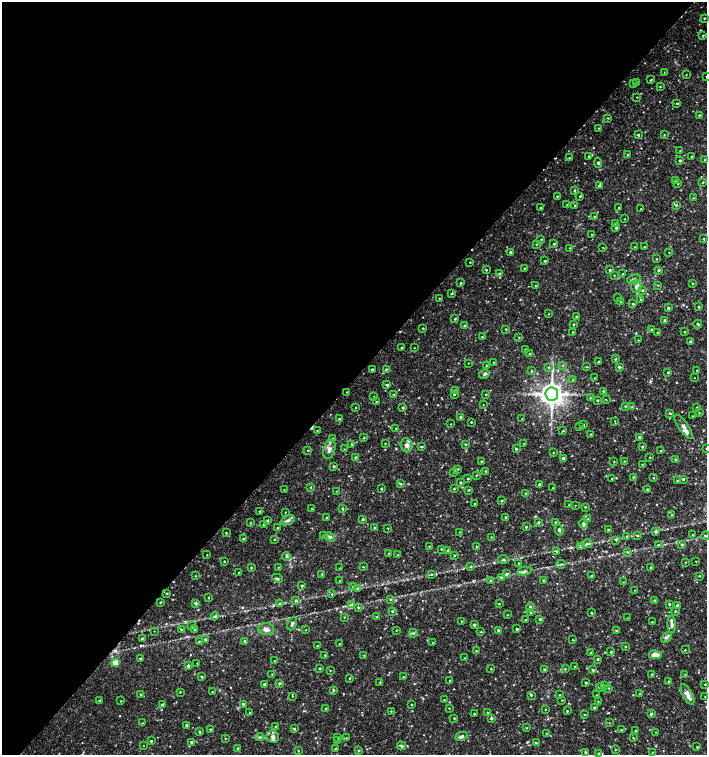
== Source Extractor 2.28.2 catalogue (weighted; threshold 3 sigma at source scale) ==
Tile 5 of 4 x 4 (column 1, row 2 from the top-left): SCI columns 225-1634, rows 3013-4518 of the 6023 x 6029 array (HDU 1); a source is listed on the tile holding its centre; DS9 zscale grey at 2 x 2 block average (1 PNG px = mean of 2 x 2 image px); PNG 709 x 757 px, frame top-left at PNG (2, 2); each listed source drawn as its Kron ellipse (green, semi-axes under 4 px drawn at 4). Shown black and unused: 50% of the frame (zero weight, under 2 of 3 exposures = <1% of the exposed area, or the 3 px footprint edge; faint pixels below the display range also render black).
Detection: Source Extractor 2.28.2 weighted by HDU 2 'WHT'; one run over the whole footprint, this tile lists its part. Background 0.0327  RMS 0.004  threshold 0.0181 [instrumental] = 3 sigma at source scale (4.5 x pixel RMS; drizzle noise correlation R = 1.50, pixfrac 1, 0.0396/0.0396 arcsec/px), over >= 5 px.
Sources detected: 452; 3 cosmic-ray / hot-pixel residue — neither listed nor drawn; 1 coinciding with a brighter row at this scale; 7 inside a brighter listed object's ellipse — not listed separately; the other 441 listed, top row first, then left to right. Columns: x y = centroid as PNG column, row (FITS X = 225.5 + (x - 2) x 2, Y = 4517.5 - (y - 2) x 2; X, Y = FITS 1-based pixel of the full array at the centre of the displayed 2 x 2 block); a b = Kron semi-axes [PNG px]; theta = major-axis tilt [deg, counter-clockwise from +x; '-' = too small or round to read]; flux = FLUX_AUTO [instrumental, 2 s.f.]
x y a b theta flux
704 18 2 2 - 0.9
703 35 2 2 - 0.65
664 73 3 2 - 0.46
686 75 2 2 - 0.3
706 77 2 2 - 0.54
650 80 2 2 - 1.3
637 82 2 2 - 0.55
633 83 2 2 - 0.57
660 86 3 2 - 0.53
637 97 2 2 - 0.48
677 103 3 2 - 0.85
699 115 3 2 - 0.71
608 118 3 2 - 0.54
598 128 2 2 - 0.42
638 135 3 3 - 0.9
664 135 3 2 - 0.52
680 150 3 2 - 0.35
628 155 4 3 - 1.2
588 156 3 2 - 0.63
692 156 2 2 - 0.54
569 158 2 2 - 0.56
680 160 3 2 - 1
704 160 3 2 - 0.59
598 163 5 3 - 1.1
675 180 4 2 - 0.58
703 182 2 2 - 0.56
678 184 2 2 - 0.47
599 186 4 3 - 1.7
574 191 3 2 - 0.86
557 196 2 2 - 0.54
580 196 3 3 - 0.8
693 198 3 2 - 0.51
567 205 2 2 - 0.36
575 205 3 2 - 0.81
676 205 3 2 - 0.87
619 207 2 2 - 0.94
541 208 3 2 - 0.75
640 209 2 2 - 0.32
595 217 3 2 - 0.71
625 219 2 2 - 0.37
616 224 3 2 - 0.67
616 228 3 2 - 0.86
592 235 2 2 - 0.46
541 239 3 2 - 0.6
704 239 3 2 - 0.69
536 244 2 2 - 0.52
554 244 4 3 - 1.1
603 247 2 2 - 0.44
635 247 3 2 - 0.51
644 247 2 2 - 0.92
570 248 3 2 - 0.43
510 252 2 2 - 1.2
669 253 2 2 - 0.36
656 259 2 2 - 0.47
545 261 3 2 - 0.78
470 262 2 2 - 0.49
524 268 3 2 - 0.41
486 270 2 2 - 0.63
610 270 3 2 - 0.97
659 270 4 3 - 1.4
500 273 4 2 - 0.83
623 274 3 2 - 0.66
614 275 2 2 - 0.45
634 279 7 4 14 2.2
461 283 2 2 - 0.76
693 283 2 2 - 0.56
658 285 2 2 - 0.48
535 286 2 2 - 0.43
636 287 6 5 - 3.1
642 290 3 2 - 0.89
452 293 3 3 - 0.91
439 298 2 2 - 0.43
618 298 2 2 - 0.46
641 299 3 2 - 0.65
620 302 2 2 - 0.32
633 304 3 2 - 0.74
699 307 3 2 - 0.73
668 308 3 2 - 1.5
548 314 3 2 - 0.37
576 317 3 2 - 0.73
455 319 3 2 - 0.87
665 320 3 2 - 0.85
574 324 2 2 - 0.81
698 324 4 2 - 0.83
465 325 3 3 - 1
423 328 2 2 - 0.68
506 329 3 2 - 0.57
651 329 3 2 - 0.76
572 332 3 2 - 0.45
657 332 2 2 - 0.41
685 332 2 2 - 0.6
482 337 3 3 - 0.72
519 337 3 2 - 0.53
638 340 2 2 - 0.4
691 341 3 3 - 1.1
402 348 4 2 - 0.74
414 348 2 2 - 0.35
525 349 2 2 - 0.6
529 354 2 2 - 0.48
616 359 3 2 - 0.79
494 362 3 2 - 0.55
599 362 3 2 - 0.93
468 363 2 2 - 0.34
486 365 2 2 - 0.5
563 365 3 2 - 0.64
549 367 4 2 - 0.81
587 367 3 2 - 0.52
619 367 3 2 - 1.4
372 369 3 2 - 0.82
386 369 3 3 - 0.88
697 370 2 2 - 0.47
531 371 3 2 - 0.62
668 372 2 2 - 1
484 374 5 4 - 2.1
595 378 2 2 - 0.41
694 378 2 2 - 0.28
573 380 3 2 - 0.54
387 385 4 3 - 1.5
455 390 3 3 - 0.7
603 391 3 2 - 0.73
347 392 3 2 - 0.45
394 394 2 2 - 0.43
454 394 3 2 - 0.87
486 394 3 2 - 0.56
552 394 6 6 - 720
374 397 3 2 - 0.48
590 398 3 2 - 0.51
606 399 2 2 - 0.73
597 400 3 3 - 0.96
376 402 2 2 - 0.73
483 405 3 2 - 0.34
625 406 2 2 - 0.54
632 406 3 2 - 0.5
356 407 2 2 - 0.45
697 407 3 2 - 0.61
403 408 3 3 - 1.1
670 413 4 2 - 0.79
699 413 3 2 - 0.51
693 416 2 2 - 0.4
461 417 4 2 - 1.5
339 419 2 2 - 0.91
522 419 2 2 - 0.38
615 421 2 2 - 0.44
471 422 2 2 - 0.62
451 424 2 2 - 0.36
583 425 3 3 - 1.2
580 427 2 2 - 0.55
684 427 14 5 -55 4.5
396 428 3 2 - 0.41
317 431 3 2 - 0.54
563 431 3 2 - 0.61
591 434 3 2 - 0.57
639 437 3 3 - 1.3
333 438 2 2 - 0.44
364 438 3 2 - 0.58
385 443 2 2 - 0.43
352 444 3 3 - 0.88
465 444 3 2 - 0.74
524 444 3 2 - 0.39
407 445 7 6 - 4.6
421 446 3 3 - 0.94
642 447 3 2 - 0.95
706 448 2 2 - 0.48
329 449 10 5 76 5
344 449 3 2 - 0.36
516 449 3 2 - 0.93
308 450 3 2 - 0.6
661 451 4 3 - 1.1
553 452 3 2 - 0.43
356 457 4 3 - 0.89
650 457 2 2 - 0.5
563 458 4 3 - 2
675 459 2 2 - 0.57
481 461 3 2 - 0.77
624 461 3 2 - 0.48
614 462 3 2 - 0.51
642 464 3 2 - 0.49
333 466 3 2 - 0.92
458 469 3 2 - 0.72
486 471 4 2 - 0.61
454 472 3 3 - 0.84
476 475 3 2 - 0.53
633 477 2 2 - 0.58
468 478 2 2 - 0.73
653 478 3 2 - 0.64
612 479 2 2 - 1.8
683 479 3 2 - 1
677 481 2 2 - 0.9
460 483 3 3 - 0.87
400 484 4 2 - 0.97
539 484 3 2 - 1.3
311 487 2 2 - 0.94
381 488 3 2 - 0.9
553 488 2 2 - 0.36
454 489 3 2 - 0.61
647 489 2 2 - 1
284 490 2 2 - 0.47
469 490 3 2 - 0.5
336 491 2 2 - 0.37
526 493 3 2 - 0.46
501 501 3 2 - 0.78
474 503 2 2 - 0.41
569 505 2 2 - 0.51
575 505 2 2 - 0.31
585 507 2 2 - 0.6
312 508 3 2 - 0.44
342 509 4 3 - 1.2
260 511 3 2 - 0.76
285 512 3 2 - 0.47
671 514 3 2 - 0.69
326 517 2 2 - 0.51
505 517 2 2 - 0.79
363 519 3 3 - 1.1
588 519 3 2 - 0.54
288 520 8 4 20 2.9
268 521 2 2 - 1
538 522 3 3 - 0.99
555 522 3 3 - 0.67
250 523 3 2 - 0.7
263 524 2 2 - 0.66
583 524 5 4 - 2.1
526 527 3 2 - 0.73
278 528 3 2 - 0.88
375 528 3 3 - 1.1
388 528 2 2 - 0.51
559 530 5 4 - 2.3
608 530 2 2 - 0.92
459 532 2 2 - 0.35
656 532 3 3 - 2.1
226 533 3 2 - 0.6
638 535 3 2 - 0.58
692 535 2 2 - 0.64
323 536 4 3 - 0.94
627 536 3 2 - 0.64
705 536 4 2 - 0.75
330 537 5 4 - 1.9
491 537 3 2 - 0.45
243 539 3 2 - 0.8
274 539 2 2 - 0.5
616 540 3 2 - 0.84
587 544 5 3 - 1.3
682 544 3 2 - 1.3
658 545 4 2 - 0.94
429 546 3 2 - 0.43
477 547 3 2 - 0.71
580 547 3 2 - 0.45
441 549 3 3 - 0.74
448 550 3 2 - 0.79
556 551 3 2 - 0.66
628 552 3 2 - 0.58
388 553 2 2 - 0.36
207 555 2 2 - 0.47
398 555 2 2 - 0.5
454 555 2 2 - 1
286 556 4 3 - 1.4
503 559 5 3 - 1.4
224 561 2 2 - 0.55
696 561 2 2 - 0.34
685 562 3 2 - 0.4
519 563 3 2 - 0.63
561 564 4 2 - 1.2
278 567 2 2 - 0.43
363 567 2 2 - 0.52
471 567 3 3 - 0.97
651 567 3 2 - 0.62
251 568 3 2 - 0.75
340 568 2 2 - 0.4
524 571 7 3 11 2.5
239 572 2 2 - 0.74
322 574 3 2 - 0.7
432 574 3 2 - 0.64
506 574 4 3 - 2.2
196 576 2 2 - 0.43
591 576 3 3 - 0.69
700 576 3 2 - 0.47
502 577 4 3 - 1.5
277 578 5 3 - 1.3
543 580 3 2 - 0.54
340 581 2 2 - 0.45
490 581 3 3 - 1
623 582 3 2 - 0.37
302 586 2 2 - 1.1
352 587 3 2 - 0.49
358 588 4 2 - 0.83
635 590 2 2 - 0.32
167 593 3 2 - 0.65
332 594 2 2 - 0.48
208 598 2 2 - 0.48
391 600 3 3 - 0.78
654 600 3 2 - 0.58
295 601 3 2 - 0.68
160 602 3 2 - 0.54
196 603 3 3 - 1.6
280 603 3 3 - 0.74
352 604 4 2 - 0.87
499 604 2 2 - 0.53
669 604 3 2 - 0.9
677 605 3 2 - 2.4
358 607 3 3 - 1.1
530 607 4 4 - 1.3
392 611 3 2 - 0.85
675 611 4 2 - 0.69
531 613 3 2 - 0.8
592 613 3 3 - 0.91
507 615 3 2 - 0.45
215 616 4 3 - 1.1
344 617 2 2 - 0.54
377 617 3 2 - 0.69
627 618 2 2 - 0.34
540 619 3 3 - 1.1
525 620 2 2 - 0.48
461 621 2 2 - 0.43
652 622 2 2 - 0.57
292 624 7 3 65 2.1
474 625 2 2 - 1.9
672 625 8 4 -86 2.4
191 626 3 2 - 1.5
181 629 3 2 - 1.4
266 629 8 6 1 4.2
517 629 2 2 - 0.97
195 630 2 2 - 0.65
306 630 2 2 - 0.32
396 630 3 2 - 0.4
498 630 4 3 - 1.1
154 631 2 2 - 0.39
617 631 3 3 - 1.2
481 632 2 2 - 0.52
413 633 4 3 - 1.4
666 637 6 3 48 2
142 638 3 3 - 1
205 639 3 2 - 0.91
572 640 3 2 - 0.5
199 641 3 2 - 0.71
245 641 3 2 - 1.1
433 643 3 2 - 0.38
339 644 3 2 - 0.36
317 646 3 2 - 0.6
625 647 2 2 - 0.5
685 650 2 2 - 0.54
476 651 3 2 - 0.47
611 652 3 2 - 0.85
591 653 2 2 - 0.89
325 655 3 2 - 0.74
364 655 2 2 - 0.44
655 655 6 4 -10 8.5
140 658 3 2 - 0.92
464 658 2 2 - 0.36
598 659 3 2 - 0.91
274 661 2 2 - 0.48
116 663 4 3 - 12
197 663 3 2 - 0.43
188 666 3 3 - 1.7
575 666 2 2 - 0.49
320 668 3 3 - 0.83
491 669 2 2 - 0.57
544 669 3 2 - 0.94
565 669 3 2 - 0.5
330 670 3 2 - 0.39
593 670 3 3 - 0.98
272 674 2 2 - 0.44
652 674 3 2 - 0.84
685 675 3 2 - 0.69
202 677 3 3 - 0.9
403 677 2 2 - 0.66
349 678 2 2 - 0.68
450 680 3 2 - 0.76
669 681 3 2 - 0.76
380 682 3 2 - 0.68
279 683 3 3 - 1.1
586 683 3 2 - 0.78
264 684 3 3 - 0.92
705 684 3 2 - 0.68
605 686 3 2 - 0.9
600 688 4 3 - 1.2
609 688 3 2 - 0.48
334 690 3 3 - 0.82
180 692 2 2 - 0.53
212 692 2 2 - 0.59
639 694 3 2 - 0.42
141 695 2 2 - 0.75
531 695 3 2 - 0.9
559 695 2 2 - 0.44
596 695 2 2 - 0.31
687 695 11 5 -63 5
292 696 2 2 - 0.41
705 697 2 2 - 0.47
100 700 2 2 - 0.61
444 700 3 2 - 0.53
562 700 2 2 - 0.46
121 701 2 2 - 0.43
598 701 3 2 - 0.42
243 704 3 3 - 1.2
411 704 3 2 - 0.45
163 705 3 3 - 1.7
594 707 3 2 - 0.93
325 708 2 2 - 0.57
449 708 3 2 - 0.42
545 710 2 2 - 0.52
391 711 3 2 - 0.7
567 711 2 2 - 0.65
487 712 3 2 - 0.44
250 713 3 2 - 0.5
474 714 2 2 - 0.47
584 714 3 2 - 0.58
651 714 3 3 - 1.1
454 718 3 2 - 0.61
491 718 3 3 - 1.2
143 723 3 2 - 0.45
609 723 2 2 - 0.35
187 725 3 2 - 1.2
276 726 3 2 - 0.74
527 728 3 2 - 0.47
211 729 3 2 - 1
294 729 3 2 - 0.93
621 730 4 2 - 0.64
635 730 3 2 - 0.56
199 732 3 3 - 0.96
656 732 2 2 - 0.41
546 733 2 2 - 0.43
461 736 6 3 24 2.3
259 737 4 2 - 1.1
273 737 6 6 - 3.8
225 738 2 2 - 0.44
338 738 3 2 - 0.44
346 738 2 2 - 0.5
633 738 3 2 - 0.57
337 740 3 3 - 0.94
151 741 3 2 - 0.94
191 742 3 2 - 1.2
536 743 3 3 - 0.98
143 746 2 2 - 0.28
401 746 4 3 - 1.6
697 747 2 2 - 0.72
238 748 3 3 - 1.2
336 749 3 3 - 0.95
615 749 3 2 - 0.58
358 750 4 2 - 0.53
298 751 3 2 - 0.55
586 752 4 3 - 0.91
652 752 3 2 - 0.45
599 753 3 3 - 1
Overlapping masked pixels (flux is a lower limit): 1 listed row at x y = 524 571
Isophote crosses this tile's border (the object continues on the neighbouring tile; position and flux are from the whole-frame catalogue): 2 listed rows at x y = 706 77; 706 448
Diffuse or blended objects may show on this block-average render without a row.